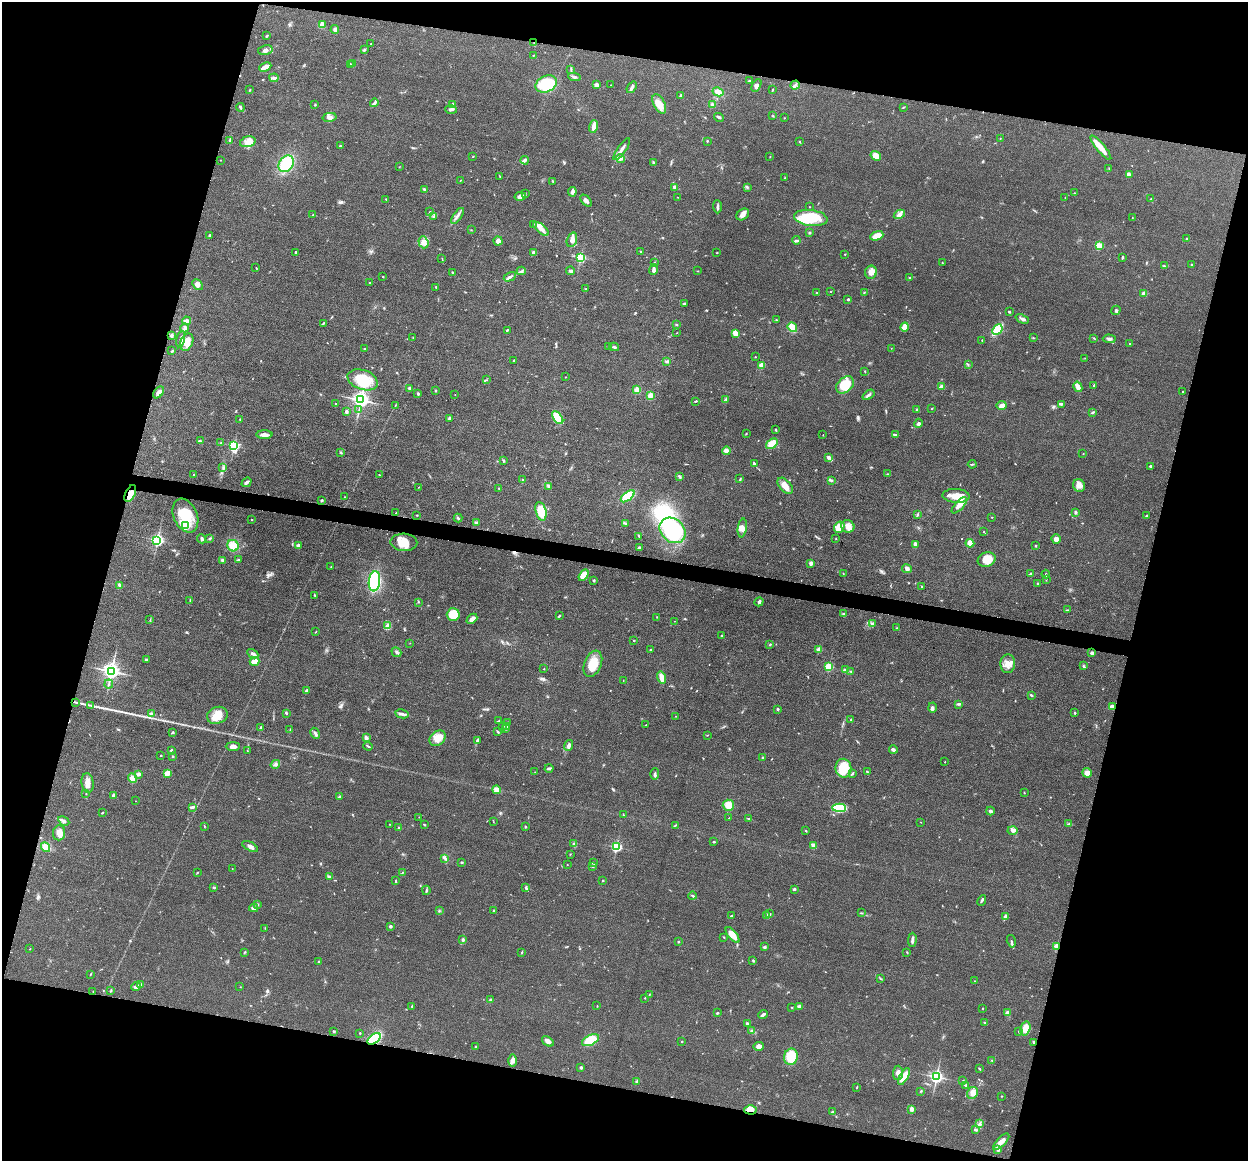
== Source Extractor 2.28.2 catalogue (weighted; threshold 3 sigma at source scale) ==
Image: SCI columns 6-4988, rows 129-4764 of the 4993 x 5012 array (HDU 1 of 3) = the unmasked area's bounding box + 8 px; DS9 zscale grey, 4 x 4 block average (1 PNG px = mean of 4 x 4 image px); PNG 1250 x 1163 px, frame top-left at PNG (2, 2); each listed source drawn as its Kron ellipse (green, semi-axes under 4 px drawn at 4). Shown black and unused: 30% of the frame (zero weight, under 3 of 4 exposures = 1% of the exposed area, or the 3 px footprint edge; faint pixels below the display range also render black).
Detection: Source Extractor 2.28.2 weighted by HDU 2 'WHT'. Background 0.103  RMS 0.0077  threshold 0.0345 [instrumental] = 3 sigma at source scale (4.5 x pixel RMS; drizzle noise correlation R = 1.50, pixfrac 1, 0.05/0.05 arcsec/px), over >= 5 px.
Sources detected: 630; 1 too faint to see at this stretch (4 x 4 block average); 2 inside a brighter object's white glare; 5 cosmic-ray / hot-pixel residue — neither listed nor drawn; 14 coinciding with a brighter row at this scale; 33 inside a brighter listed object's ellipse — not listed separately; of the other 575, all 500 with FLUX_AUTO >= 1.44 (the completeness limit of this list) listed and drawn (75 fainter detections not listed), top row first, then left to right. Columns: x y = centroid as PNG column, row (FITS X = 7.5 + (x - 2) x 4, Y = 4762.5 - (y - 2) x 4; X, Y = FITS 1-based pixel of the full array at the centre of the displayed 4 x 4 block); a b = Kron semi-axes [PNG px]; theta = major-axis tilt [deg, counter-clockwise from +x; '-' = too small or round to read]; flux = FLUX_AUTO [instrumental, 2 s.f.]
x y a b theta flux
322 24 4 3 - 21
335 30 4 4 - 12
267 36 4 2 - 3.9
534 43 2 2 - 3.6
371 44 2 2 - 4.6
265 50 7 4 14 14
364 50 3 2 - 5
533 55 3 2 - 2.9
353 63 3 2 - 3.6
351 65 4 2 - 5.5
265 67 6 2 24 53
571 69 3 2 - 3.3
574 77 6 2 -10 8.6
274 78 4 2 - 9
749 81 3 2 - 3.7
546 84 11 8 24 210
596 85 2 2 - 63
611 85 2 2 - 1.9
756 85 7 4 60 15
795 85 5 2 - 8.3
632 87 6 2 52 15
250 90 3 2 - 2.7
772 90 2 2 - 2.8
718 92 6 3 -28 38
681 95 3 2 - 5.3
374 103 4 2 - 8.1
315 104 2 2 - 3.8
453 104 4 2 - 3.6
659 104 10 5 -62 48
712 105 4 3 - 7.8
240 107 4 2 - 7.3
903 107 3 2 - 3.3
451 110 6 2 -3 11
773 116 3 2 - 2.9
330 117 7 4 12 19
719 117 5 2 - 8.4
784 118 2 2 - 1.7
594 126 6 3 74 30
1000 139 2 2 - 1.7
229 140 2 2 - 2.6
707 141 2 2 - 3.5
799 141 2 2 - 2.2
248 142 8 5 17 30
340 146 2 2 - 4.4
1101 148 15 3 -51 68
622 149 13 2 54 20
770 156 2 2 - 1.8
876 156 5 4 - 35
473 157 2 2 - 2.3
620 158 4 3 - 11
220 160 2 2 - 1.8
525 160 4 3 - 9.5
654 163 3 2 - 8.9
286 164 9 7 51 160
399 167 2 2 - 1.6
1109 168 2 2 - 1.8
1129 174 4 2 - 6
500 177 3 2 - 2.7
785 178 2 2 - 2.4
460 180 2 2 - 2.1
553 181 2 2 - 1.7
675 187 3 3 - 12
747 187 3 2 - 4.9
424 189 3 2 - 5.8
572 192 5 2 - 19
525 193 2 2 - 2
1074 193 2 2 - 1.9
520 196 6 4 13 28
678 197 2 2 - 1.9
1065 197 2 2 - 1.9
386 199 2 2 - 2.9
1151 199 2 2 - 2.8
586 201 7 3 -46 20
717 207 6 2 -87 9.4
810 207 2 2 - 1.6
430 212 2 2 - 2.3
899 214 6 4 30 20
313 215 3 2 - 3
743 215 7 5 37 23
434 216 2 2 - 3.6
458 216 9 2 55 11
811 218 17 8 -7 160
1132 218 2 2 - 1.9
533 224 2 2 - 1.7
541 229 9 4 -40 35
471 230 2 2 - 2.4
809 233 3 2 - 4.5
210 235 2 2 - 6.4
877 236 7 3 21 74
1187 239 2 2 - 4.4
572 240 7 5 71 22
796 240 4 2 - 5.9
498 241 4 4 - 18
423 242 6 5 - 21
1099 246 2 2 - 180
295 252 2 2 - 8.9
640 252 2 2 - 2.5
533 253 3 2 - 10
717 253 2 2 - 2.8
845 254 2 2 - 4.9
442 258 2 2 - 1.5
581 258 2 2 - 510
1122 258 4 2 - 5
654 262 2 2 - 2.1
942 263 2 2 - 3
1191 264 2 2 - 2.8
1164 266 3 2 - 2.6
256 268 2 2 - 2.5
653 270 5 4 - 11
521 271 4 2 - 5.9
571 271 4 3 - 9.5
697 271 3 2 - 2.2
452 272 3 2 - 2.4
871 272 6 6 - 29
383 277 2 2 - 2.2
510 277 6 2 27 10
909 278 2 2 - 3.9
370 283 2 2 - 6.5
197 285 6 4 -49 16
436 287 2 2 - 3.4
586 289 2 2 - 3.3
830 292 2 2 - 1.6
864 292 2 2 - 2.7
817 293 3 2 - 3.1
1144 293 3 3 - 16
848 299 2 2 - 15
684 304 4 2 - 5.3
1116 310 5 3 - 7.7
1009 312 3 2 - 4.2
1022 319 7 3 -23 12
776 320 2 2 - 3.1
187 321 4 3 - 17
323 323 4 2 - 3.9
676 325 2 2 - 3.1
792 327 5 3 - 75
905 327 4 3 - 48
185 328 4 3 - 9.3
997 329 6 2 48 250
507 330 2 2 - 5.9
677 333 2 2 - 1.5
735 333 4 3 - 39
172 335 3 2 - 8.9
413 337 2 2 - 2.1
1033 338 3 2 - 3.1
1094 338 3 2 - 2.1
181 339 8 2 76 12
1109 339 6 3 -3 10
982 340 2 2 - 3
187 342 9 6 68 58
1130 343 2 2 - 2.8
609 346 2 2 - 5
614 347 5 2 - 7.8
891 348 2 2 - 1.5
365 349 2 2 - 16
172 351 3 2 - 3.8
755 357 2 2 - 2.3
1085 358 2 2 - 1.6
514 360 3 2 - 4.1
667 361 3 3 - 8
968 364 2 2 - 3
761 365 2 2 - 160
865 372 3 2 - 2.5
565 377 2 2 - 1.7
363 380 15 9 -20 150
486 380 2 2 - 1.7
845 385 10 7 44 120
1094 385 3 2 - 3.8
941 387 3 3 - 14
1078 387 5 3 - 38
409 388 2 2 - 37
637 390 2 2 - 160
435 391 2 2 - 4.6
1183 391 2 2 - 2.2
158 392 7 4 48 20
418 394 3 2 - 6.1
455 395 2 2 - 1.6
650 395 4 3 - 40
868 395 6 2 37 11
726 399 3 2 - 3.6
361 400 3 3 - 2500
696 401 3 2 - 5.6
336 403 2 2 - 2.3
1062 404 3 2 - 3.4
395 405 3 2 - 2.1
1002 406 5 4 - 21
932 408 3 2 - 2.4
359 410 2 2 - 1.5
917 410 3 2 - 8.5
346 411 3 3 - 11
1093 412 4 2 - 6.8
450 418 4 2 - 13
558 418 7 4 -54 140
240 419 3 2 - 2.7
918 423 5 3 - 14
776 430 2 2 - 4.6
746 433 2 2 - 1.9
895 434 3 2 - 4.9
264 435 8 3 1 24
823 435 2 2 - 1.5
200 441 3 2 - 5.5
221 443 2 2 - 2.2
772 444 6 4 37 69
234 446 2 2 - 640
726 451 4 4 - 19
341 453 3 2 - 2.6
1083 454 2 2 - 1.8
829 457 4 3 - 13
504 461 2 2 - 5.7
754 464 3 2 - 11
972 464 4 2 - 4.4
1150 466 2 2 - 6.6
223 468 2 2 - 3.9
194 474 2 2 - 6.2
887 474 2 2 - 2.6
379 475 2 2 - 3.6
679 476 4 3 - 7.6
522 479 2 2 - 1.7
740 479 2 2 - 2.5
832 480 2 2 - 3
246 482 5 2 - 13
1079 485 6 6 - 27
549 486 3 2 - 4
785 486 10 5 -47 34
419 487 2 2 - 1.7
499 489 3 2 - 4
130 493 9 5 64 34
628 496 8 4 38 180
956 496 13 7 -4 62
344 497 2 2 - 1.4
322 500 2 2 - 22
959 505 10 3 47 34
541 511 9 5 -75 100
1075 512 3 3 - 5.7
396 513 2 2 - 2.5
417 515 2 2 - 2.5
917 515 3 2 - 5
185 516 18 11 -66 160
1147 516 2 2 - 7.4
992 517 2 2 - 1.7
458 518 4 2 - 8.8
252 520 2 2 - 7.4
476 522 3 2 - 5.8
625 523 3 2 - 4.2
186 526 2 2 - 280
848 526 7 6 - 38
839 527 6 5 - 48
742 528 9 4 81 24
673 530 14 11 -43 460
984 532 2 2 - 1.9
639 536 3 2 - 3.8
210 538 3 2 - 5.3
836 538 2 2 - 2.2
202 539 5 3 - 14
1056 539 5 4 - 20
157 540 3 2 - 710
404 542 13 8 -3 69
970 543 4 4 - 39
915 544 3 2 - 30
298 545 2 2 - 57
233 546 6 5 - 70
1035 546 2 2 - 4.2
639 548 2 2 - 23
222 560 3 3 - 6.7
238 560 3 2 - 3.1
987 560 9 7 21 78
811 563 2 2 - 63
331 567 2 2 - 1.5
907 569 5 3 - 16
843 573 2 2 - 2
1030 574 3 2 - 5
1046 574 4 2 - 4.6
584 575 6 4 60 61
594 580 2 2 - 16
1046 580 3 2 - 3.3
374 581 10 5 82 410
1037 584 2 2 - 10
119 585 3 2 - 10
922 586 2 2 - 2.9
315 595 2 2 - 3.1
190 601 3 2 - 3
418 602 2 2 - 3.6
759 602 5 3 - 10
1068 610 3 2 - 4.7
843 614 3 2 - 3.6
453 615 6 6 - 77
559 616 3 2 - 5
657 617 2 2 - 1.5
472 619 6 3 41 23
150 620 2 2 - 2.4
674 621 2 2 - 1.5
873 624 3 2 - 2.2
387 626 3 3 - 11
897 628 2 2 - 2.1
316 632 2 2 - 2.6
721 636 2 2 - 4.4
634 640 2 2 - 3.3
410 643 2 2 - 1.5
770 645 3 2 - 3.8
651 649 3 2 - 3.8
819 650 2 2 - 110
396 652 5 2 - 7.9
1092 653 3 3 - 12
253 654 6 3 -30 12
146 659 3 2 - 3.9
255 661 5 3 - 41
593 664 13 8 67 74
1008 664 9 7 85 38
1083 666 3 2 - 4.9
829 667 2 2 - 330
544 669 2 2 - 2.8
845 670 4 3 - 11
111 671 3 3 - 2700
851 672 2 2 - 2
662 678 6 3 -73 52
623 681 2 2 - 1.8
109 684 4 2 - 6.8
307 690 3 2 - 5.3
1031 695 3 2 - 6.6
76 702 3 2 - 3.6
958 704 2 2 - 2.8
91 705 3 2 - 3.3
1113 707 4 3 - 35
932 708 5 3 - 8.5
778 709 2 2 - 6
286 713 3 2 - 5
1075 713 2 2 - 9.1
151 714 3 3 - 5.3
402 714 7 3 -11 14
217 715 10 8 20 66
676 716 2 2 - 1.5
851 720 3 2 - 5.3
498 721 3 2 - 2.6
508 722 2 2 - 2.6
646 725 2 2 - 2.1
503 726 2 2 - 1.9
507 726 2 2 - 3.4
261 728 2 2 - 33
506 729 4 2 - 5.9
290 730 3 2 - 3.5
172 732 3 2 - 4.7
498 732 4 2 - 5.4
315 733 6 2 -60 10
707 735 2 2 - 1.8
366 738 4 3 - 9.7
438 738 9 7 40 61
477 740 3 2 - 9.1
568 745 6 3 70 15
233 746 7 4 0 18
368 746 4 2 - 4.9
171 750 2 2 - 4.3
893 750 4 3 - 9.9
247 751 2 2 - 2
161 755 2 2 - 6.4
173 756 2 2 - 3.8
763 758 2 2 - 3.3
945 762 2 2 - 3
275 764 5 3 - 11
549 768 4 2 - 9.8
843 768 9 8 - 100
535 772 2 2 - 1.7
867 772 4 2 - 5.6
167 773 4 2 - 54
1087 773 5 4 - 32
138 774 3 3 - 16
655 774 5 3 - 8.9
852 774 4 2 - 5.2
133 778 5 4 - 38
88 783 10 6 -83 30
497 790 4 4 - 30
1024 793 3 2 - 2.8
86 794 2 2 - 1.8
113 795 4 3 - 9
340 796 3 2 - 5
135 801 2 2 - 1.6
728 805 5 5 - 46
192 807 3 3 - 7.4
839 808 7 4 -2 220
990 811 4 3 - 9.1
102 813 3 2 - 2.5
623 815 3 2 - 2.8
419 817 2 2 - 2.5
729 818 2 2 - 1.9
748 819 2 2 - 2.5
64 821 6 3 -30 11
493 822 2 2 - 1.5
921 822 2 2 - 1.5
390 824 2 2 - 2
1069 824 4 2 - 6
424 825 2 2 - 4.4
675 825 3 2 - 3.6
204 826 2 2 - 2.6
525 827 2 2 - 3.8
399 828 2 2 - 2.7
805 831 3 2 - 2.3
1012 831 5 3 - 16
59 833 7 6 - 27
714 842 2 2 - 6
573 843 2 2 - 2.3
250 846 8 3 -29 16
814 846 4 3 - 39
46 847 5 3 - 69
616 847 2 2 - 630
570 854 2 2 - 1.9
445 858 4 2 - 7
462 862 2 2 - 14
593 863 3 2 - 3.7
567 865 2 2 - 2.3
593 867 2 2 - 2.6
232 869 2 2 - 1.8
402 872 2 2 - 2.1
197 873 3 2 - 2.6
330 877 3 2 - 6.6
395 881 3 2 - 4.2
603 881 2 2 - 6.7
214 888 3 2 - 4.8
526 888 4 2 - 6.5
794 889 2 2 - 9.3
426 890 4 2 - 5.4
693 896 4 2 - 6
982 901 5 2 - 7.6
258 904 3 2 - 3.6
254 908 4 3 - 13
439 911 2 2 - 2.1
494 911 3 2 - 3.9
862 913 3 2 - 3.6
770 914 2 2 - 2.8
731 916 2 2 - 7.8
767 916 3 3 - 13
1005 917 4 3 - 16
390 926 2 2 - 22
265 928 2 2 - 1.5
732 935 9 4 -52 58
724 937 2 2 - 2.6
463 940 3 2 - 3.5
912 940 7 2 89 12
678 941 2 2 - 2.5
1011 941 6 2 -74 7.5
1057 946 2 2 - 220
764 947 3 3 - 7.6
30 949 2 2 - 1.8
244 952 3 2 - 3.9
522 952 3 2 - 3.8
907 952 2 2 - 2.6
753 961 3 2 - 4.6
319 962 2 2 - 18
91 974 4 2 - 3
881 979 2 2 - 1.7
975 981 2 2 - 2.3
141 985 4 3 - 19
136 987 5 4 - 15
240 987 2 2 - 1.5
111 990 3 2 - 3.2
93 991 2 2 - 1.8
649 995 2 2 - 2.1
645 998 2 2 - 4.3
491 999 4 2 - 6.2
412 1006 2 2 - 3.6
597 1006 2 2 - 1.7
799 1006 2 2 - 18
792 1007 2 2 - 1.8
983 1008 2 2 - 2.2
717 1013 2 2 - 6.4
1008 1013 4 3 - 17
763 1015 5 2 - 14
985 1022 2 2 - 3.4
747 1024 4 2 - 8.6
1025 1029 7 5 74 52
333 1031 3 2 - 3.8
751 1031 3 2 - 3.8
1019 1031 3 2 - 3.7
360 1033 2 2 - 6.4
374 1039 8 4 38 230
590 1040 9 5 25 120
548 1041 6 3 -37 28
682 1041 2 2 - 5.1
1033 1042 2 2 - 6.3
759 1046 5 4 - 21
475 1047 2 2 - 8.7
791 1057 8 7 - 140
513 1061 6 4 -90 18
992 1061 3 2 - 3.9
581 1068 2 2 - 21
980 1069 3 2 - 3.4
898 1073 7 5 87 21
904 1076 9 4 59 66
936 1077 2 2 - 1400
963 1080 2 2 - 2.2
636 1082 4 2 - 4.9
966 1085 2 2 - 4.8
857 1087 3 2 - 2.6
921 1091 2 2 - 2.6
973 1093 6 5 - 24
1001 1096 2 2 - 1.6
912 1109 2 2 - 76
750 1110 6 4 -1 40
832 1112 4 2 - 4.9
979 1124 3 3 - 7.5
975 1130 4 2 - 4.7
1001 1142 10 4 46 29
998 1150 4 2 - 7.1
Overlapping masked pixels (flux is a lower limit): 6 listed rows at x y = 534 43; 130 493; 1113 707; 1057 946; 374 1039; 750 1110
Diffuse or blended objects may show on this block-average render without a row.